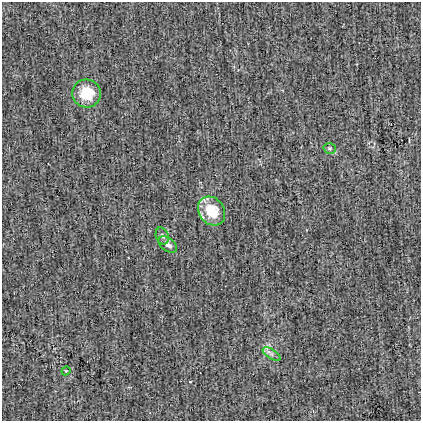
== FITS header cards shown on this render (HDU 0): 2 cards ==
NAXIS1  =                  419
NAXIS2  =                  419

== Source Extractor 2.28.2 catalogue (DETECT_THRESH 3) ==
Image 419 x 419 px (HDU 0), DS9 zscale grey, 1 PNG px = 1 image px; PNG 423 x 423 px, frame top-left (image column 1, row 419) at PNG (2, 2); each listed source drawn as its Kron ellipse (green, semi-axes under 4 px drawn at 4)
Background -6.81e-04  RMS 0.03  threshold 0.0904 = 3 sigma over >= 5 px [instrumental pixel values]
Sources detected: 7; all 7 listed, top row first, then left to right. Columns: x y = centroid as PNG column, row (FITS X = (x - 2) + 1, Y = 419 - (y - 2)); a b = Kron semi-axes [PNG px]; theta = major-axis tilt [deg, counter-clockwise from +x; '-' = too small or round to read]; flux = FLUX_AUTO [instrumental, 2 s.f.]
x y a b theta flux
86 93 14 14 - 57
330 148 6 5 - 3.5
212 211 15 12 -53 63
162 236 9 6 -67 6.4
168 245 10 6 -36 9.7
272 354 10 4 -32 6.6
66 371 5 4 - 2.1